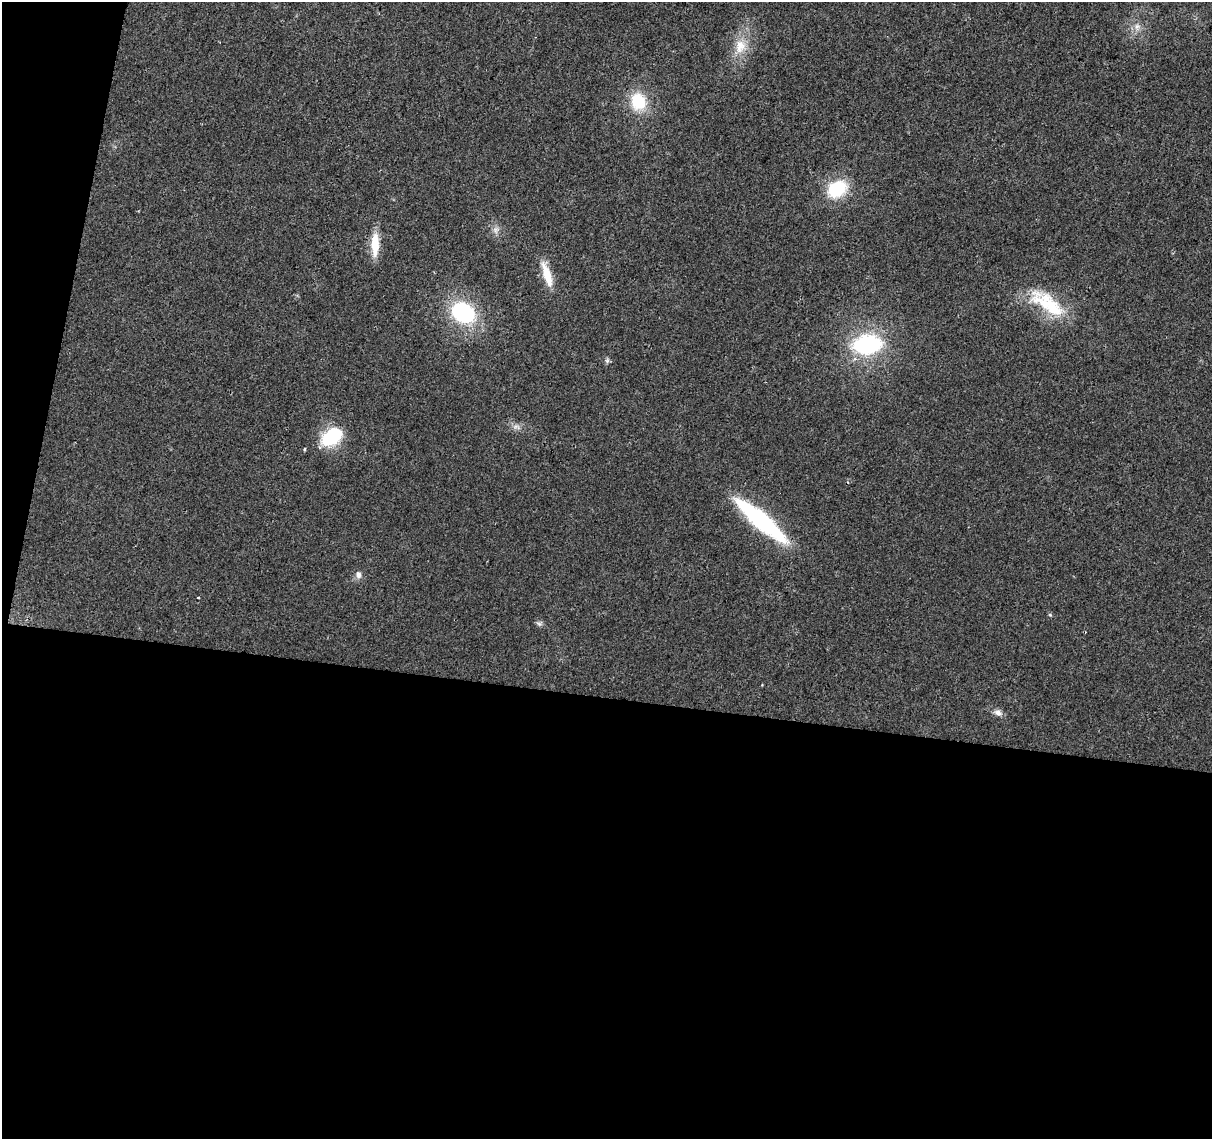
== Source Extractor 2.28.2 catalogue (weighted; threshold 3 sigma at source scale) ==
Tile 13 of 4 x 4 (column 1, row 4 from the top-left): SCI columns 1-1210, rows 226-1362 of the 4847 x 5057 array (HDU 1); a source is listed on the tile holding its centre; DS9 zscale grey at full resolution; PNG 1214 x 1141 px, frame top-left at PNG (2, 2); no overlay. Shown black and unused: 42% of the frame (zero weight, under 2 of 3 exposures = <1% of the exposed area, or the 3 px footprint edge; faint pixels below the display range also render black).
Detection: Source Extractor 2.28.2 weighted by HDU 2 'WHT'; one run over the whole footprint, this tile lists its part. Background 0.0273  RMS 0.0063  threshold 0.0285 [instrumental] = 3 sigma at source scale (4.5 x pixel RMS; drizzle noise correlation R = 1.50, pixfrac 1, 0.0396/0.0396 arcsec/px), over >= 5 px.
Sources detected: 19; all 19 listed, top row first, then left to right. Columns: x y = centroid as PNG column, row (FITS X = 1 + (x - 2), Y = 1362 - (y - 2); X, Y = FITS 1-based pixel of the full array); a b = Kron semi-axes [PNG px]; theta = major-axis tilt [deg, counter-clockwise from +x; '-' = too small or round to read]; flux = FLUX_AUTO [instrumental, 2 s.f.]
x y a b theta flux
1137 26 9 6 75 3
740 46 21 15 76 13
638 101 20 17 -71 23
837 189 20 15 30 30
496 230 9 6 79 2.5
375 244 27 9 89 14
547 274 34 9 -72 13
1053 308 71 21 -42 35
463 313 22 17 -33 57
867 344 30 20 6 62
607 361 7 6 - 1.4
516 427 11 5 -11 2.5
331 437 26 17 34 31
761 521 57 13 -41 91
358 575 9 7 -86 2.6
198 598 3 2 - 0.66
1050 615 5 3 - 0.69
539 624 7 5 -43 1.4
998 713 11 8 -26 3.1